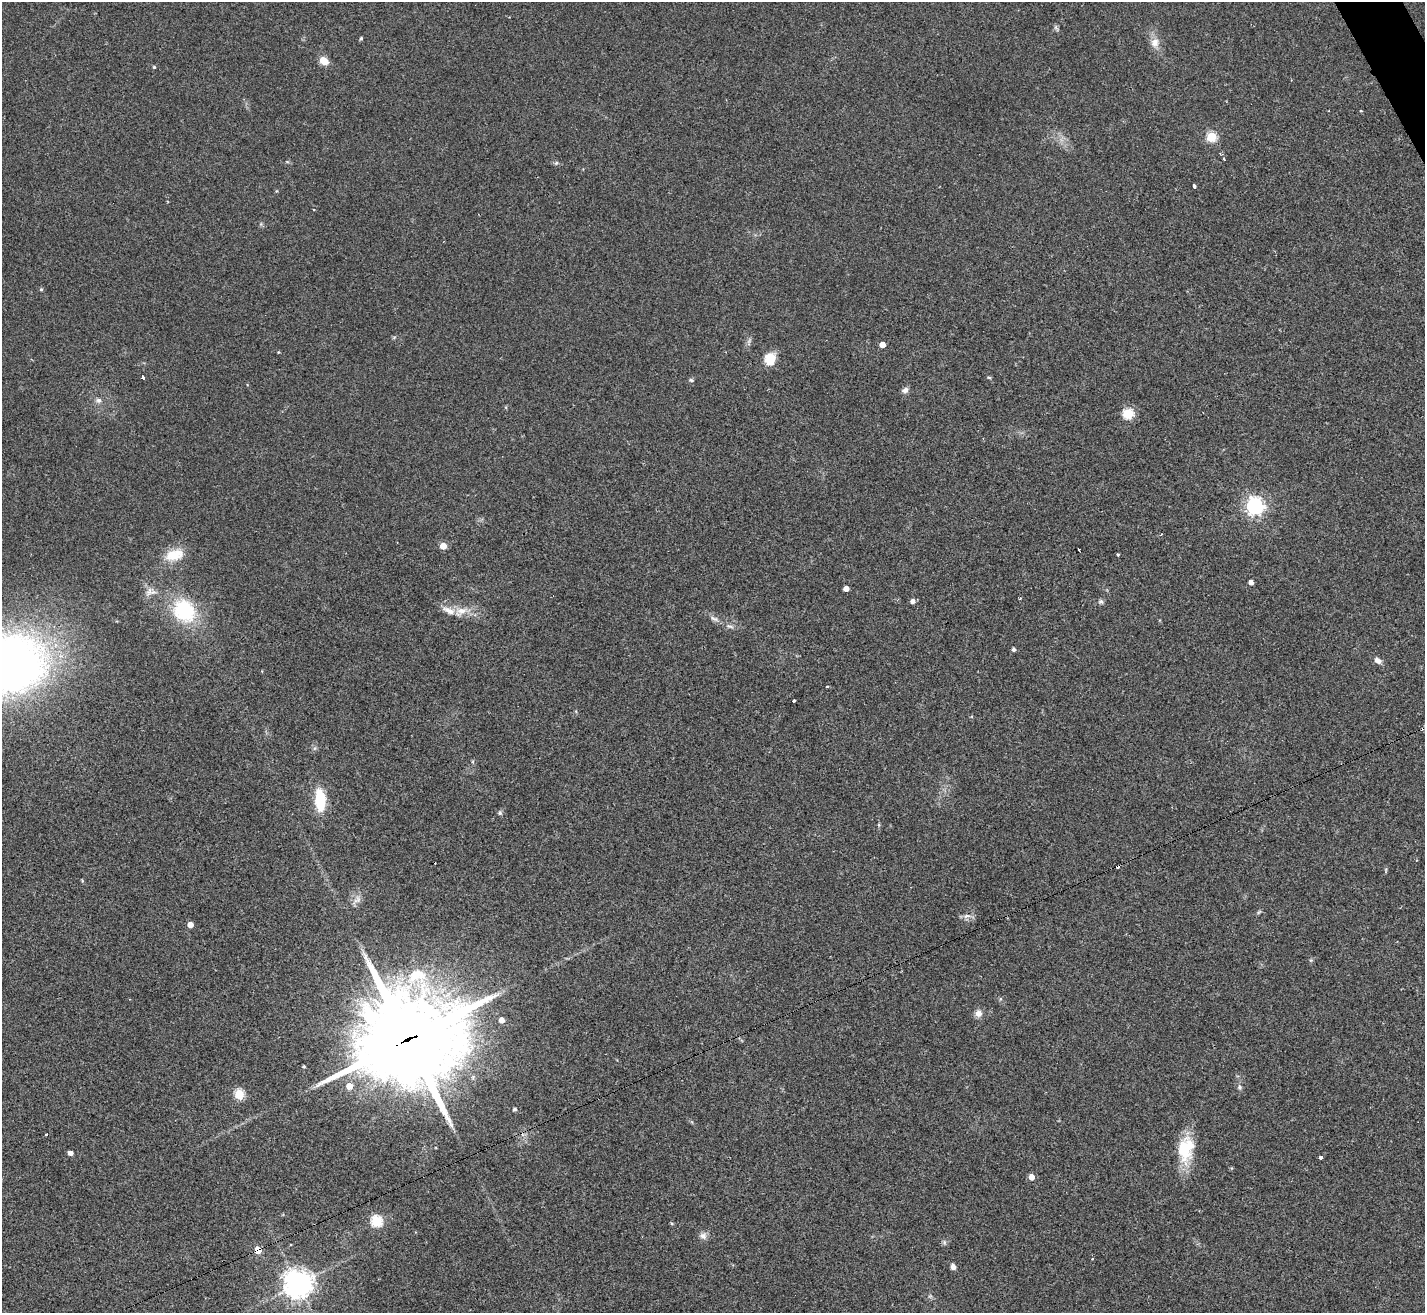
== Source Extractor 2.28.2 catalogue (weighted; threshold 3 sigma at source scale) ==
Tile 10 of 4 x 4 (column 2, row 3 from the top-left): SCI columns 1428-2850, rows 1598-2908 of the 5696 x 5686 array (HDU 1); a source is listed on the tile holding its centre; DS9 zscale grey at full resolution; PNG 1427 x 1315 px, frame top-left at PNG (2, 2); no overlay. Shown black and unused: <1% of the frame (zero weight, under 2 of 3 exposures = <1% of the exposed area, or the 3 px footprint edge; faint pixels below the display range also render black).
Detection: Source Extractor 2.28.2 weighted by HDU 2 'WHT'; one run over the whole footprint, this tile lists its part. Background 0.0791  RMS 0.0075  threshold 0.0339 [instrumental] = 3 sigma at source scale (4.5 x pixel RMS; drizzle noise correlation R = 1.50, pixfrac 1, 0.05/0.05 arcsec/px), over >= 5 px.
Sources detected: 75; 1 too faint to see at this stretch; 4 cosmic-ray / hot-pixel residue — not listed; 1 inside a brighter listed object's ellipse — not listed separately; the other 69 listed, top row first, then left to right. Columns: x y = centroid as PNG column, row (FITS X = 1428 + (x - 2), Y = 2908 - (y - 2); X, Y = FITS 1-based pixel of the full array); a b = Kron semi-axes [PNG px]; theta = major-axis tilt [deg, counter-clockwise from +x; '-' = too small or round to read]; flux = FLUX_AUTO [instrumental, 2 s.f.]
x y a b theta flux
1055 27 7 4 -71 1.4
361 38 4 3 - 1
1155 43 13 11 77 6.5
324 61 10 7 -34 7.9
154 67 4 4 - 0.82
1361 110 4 2 - 0.68
1211 137 5 5 - 47
1224 159 3 3 - 4.2
556 163 6 4 45 1
1194 186 3 3 - 16
41 289 5 4 - 1
882 345 4 4 - 8.2
278 352 3 3 - 0.62
770 360 12 9 86 17
989 377 6 4 -2 0.81
143 378 4 3 - 9.2
691 380 6 5 - 1.2
905 390 8 6 28 3.2
98 400 7 7 - 2.4
1128 414 5 5 - 64
1255 506 7 6 - 320
443 546 5 5 - 11
1079 549 3 3 - 4.3
174 555 26 14 15 15
1118 555 3 3 - 3.9
1251 582 4 4 - 4.3
846 588 4 4 - 5.4
150 592 17 10 5 5.8
1020 599 4 3 - 0.84
913 601 5 5 - 2.9
1101 602 7 6 - 1.7
184 611 29 24 -51 51
461 611 19 10 29 8.7
714 619 13 6 -24 3.1
729 626 12 5 -14 2.6
1014 649 4 4 - 1.9
1377 660 10 7 -36 3.6
9 664 44 34 8 790
827 686 3 3 - 0.81
794 701 4 3 - 2.3
320 800 20 9 -87 31
500 813 6 5 - 1.5
1386 871 8 3 87 0.94
357 900 18 8 45 4.8
1259 912 7 4 44 1.1
967 916 11 5 14 3.1
190 925 4 4 - 7.7
1000 999 6 4 72 0.89
978 1013 9 9 - 4.2
501 1020 5 4 - 6.1
409 1039 41 33 22 9100
304 1067 3 3 - 0.97
349 1086 5 5 - 8.9
1239 1087 7 6 - 1.9
239 1094 5 5 - 48
514 1109 4 4 - 1.7
46 1135 4 2 - 0.54
1186 1149 35 19 83 29
70 1153 4 4 - 4.4
1321 1157 3 3 - 8.6
1031 1177 5 4 - 8.1
376 1221 6 5 - 75
672 1223 5 3 - 0.83
703 1236 10 9 - 3.7
944 1242 6 4 -72 1.3
258 1250 5 5 - 18
1092 1259 3 3 - 1.5
953 1267 7 5 -70 3.1
298 1284 9 9 - 800
Overlapping masked pixels (flux is a lower limit): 2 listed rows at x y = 409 1039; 258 1250
Isophote crosses this tile's border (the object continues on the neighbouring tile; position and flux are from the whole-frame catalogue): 1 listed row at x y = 9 664